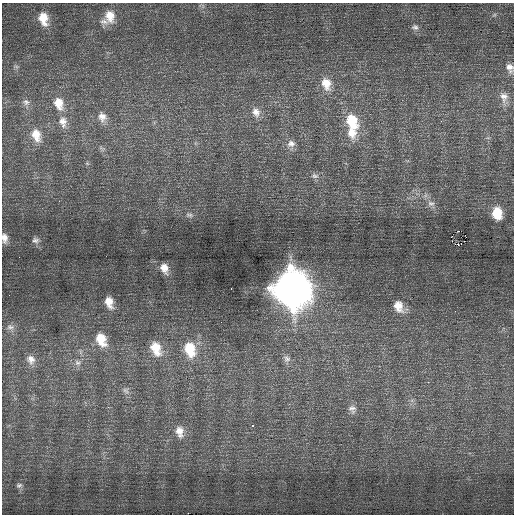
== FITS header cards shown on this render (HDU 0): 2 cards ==
NAXIS1  =                  512 / Axis length
NAXIS2  =                  512 / Axis length

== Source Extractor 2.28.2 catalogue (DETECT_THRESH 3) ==
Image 512 x 512 px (HDU 0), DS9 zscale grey, 1 PNG px = 1 image px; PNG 516 x 516 px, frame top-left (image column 1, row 512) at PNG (2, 3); no overlay
Background 0.428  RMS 0.73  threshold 2.19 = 3 sigma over >= 5 px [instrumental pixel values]
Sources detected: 44; all 44 listed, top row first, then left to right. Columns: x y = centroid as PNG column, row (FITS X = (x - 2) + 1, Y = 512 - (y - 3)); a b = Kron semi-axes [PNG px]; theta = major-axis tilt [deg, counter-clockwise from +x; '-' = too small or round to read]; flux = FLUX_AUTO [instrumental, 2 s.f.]
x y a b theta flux
494 15 6 5 - 87
110 16 19 13 84 840
43 19 17 11 -76 930
415 27 10 8 -20 200
16 66 6 4 -19 69
510 68 13 9 -69 290
326 83 16 11 -71 760
504 97 15 11 -83 410
26 102 9 8 - 180
58 103 15 10 -71 680
256 112 13 10 -60 370
102 117 13 10 -78 370
352 121 21 13 -67 1500
63 122 15 10 -78 430
352 132 16 12 -73 750
36 135 16 10 -72 640
291 144 11 10 - 300
315 176 10 7 0 180
431 203 11 8 -2 250
497 213 13 10 -80 1200
189 215 11 6 -6 170
458 231 2 2 - 34
465 235 3 2 - 95
451 237 2 2 - 98
4 238 12 7 -81 340
35 240 10 9 - 220
460 244 6 3 27 240
164 268 14 9 -67 490
231 288 2 2 - 100
292 289 18 16 -72 90000
109 302 13 8 -72 580
398 306 16 11 -67 680
10 327 11 9 -13 240
101 339 15 10 -67 960
156 348 16 10 -67 940
190 349 18 12 -71 1400
31 359 12 10 -70 360
287 359 11 9 -41 230
77 363 9 6 -37 170
125 390 10 6 -45 150
352 409 11 9 -54 230
253 426 3 3 - 210
179 431 15 10 -77 480
19 485 9 7 16 150
At the frame edge (FLAGS 8, measured only in part): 2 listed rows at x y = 510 68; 4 238